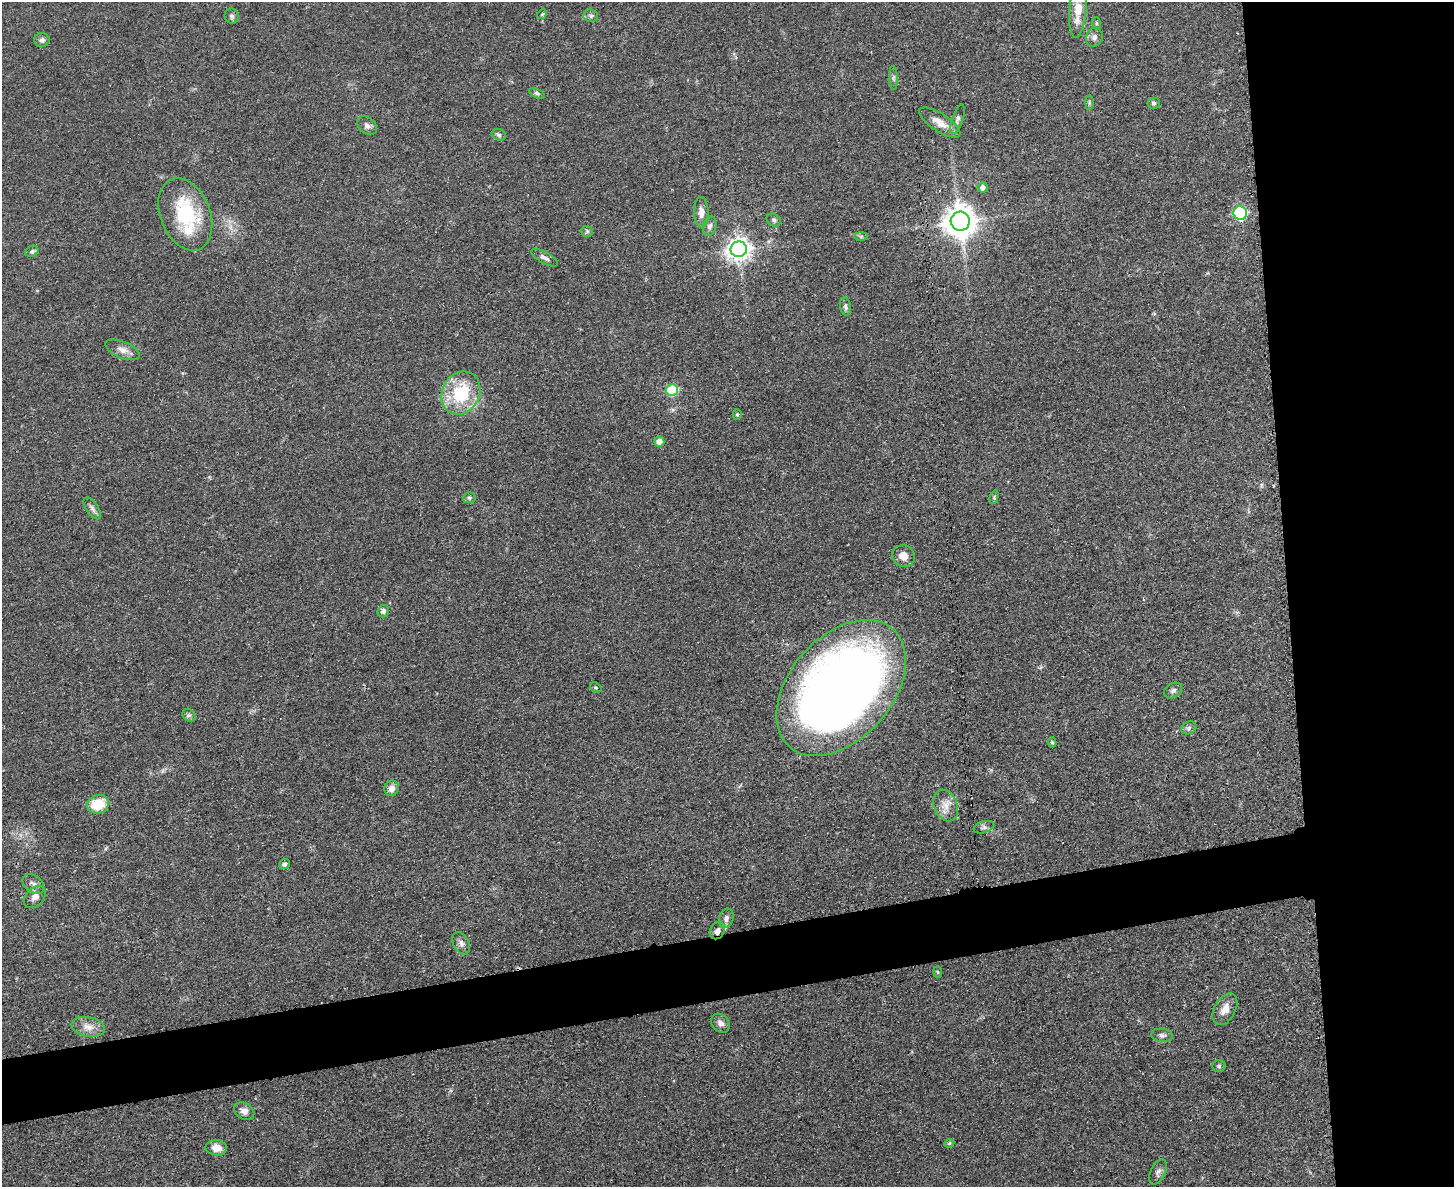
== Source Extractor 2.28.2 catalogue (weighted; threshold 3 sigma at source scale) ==
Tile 6 of 3 x 4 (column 3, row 2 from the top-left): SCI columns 3046-4497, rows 2384-3568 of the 4749 x 4767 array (HDU 1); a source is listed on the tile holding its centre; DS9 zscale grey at full resolution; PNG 1456 x 1189 px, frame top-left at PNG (2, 2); each listed source drawn as its Kron ellipse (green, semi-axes under 4 px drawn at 4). Shown black and unused: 16% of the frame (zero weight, under 3 of 4 exposures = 2% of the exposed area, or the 3 px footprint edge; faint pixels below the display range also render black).
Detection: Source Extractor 2.28.2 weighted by HDU 2 'WHT'; one run over the whole footprint, this tile lists its part. Background 0.0465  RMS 0.0051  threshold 0.0229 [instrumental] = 3 sigma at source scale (4.5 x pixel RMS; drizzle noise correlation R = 1.50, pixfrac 1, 0.05/0.05 arcsec/px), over >= 5 px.
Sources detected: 66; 2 inside a brighter listed object's ellipse — not listed separately; the other 64 listed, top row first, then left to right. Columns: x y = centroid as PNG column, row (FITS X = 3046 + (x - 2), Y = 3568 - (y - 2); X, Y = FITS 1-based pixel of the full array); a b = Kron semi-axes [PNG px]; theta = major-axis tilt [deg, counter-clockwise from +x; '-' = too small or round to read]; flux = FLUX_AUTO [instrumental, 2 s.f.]
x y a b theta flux
1078 10 28 8 85 10
542 14 5 4 - 0.59
232 16 7 7 - 1.6
591 16 7 6 - 1.3
1096 23 6 4 -71 0.76
1094 37 9 8 - 2.2
42 40 7 7 - 1.9
894 78 12 4 -86 1.4
537 93 8 4 -25 1.1
1089 102 7 4 -90 0.8
1154 103 6 5 - 1.2
957 119 15 5 71 2
940 123 24 9 -33 6.6
367 125 11 8 -39 2.3
499 135 7 5 -17 1.1
983 187 5 5 - 2.7
701 212 15 7 -88 3.8
1240 213 7 6 - 66
185 214 38 25 -68 37
774 220 7 6 - 1.3
960 221 9 9 - 890
710 226 10 6 75 2.1
587 231 6 5 - 0.91
861 236 7 4 0 0.92
739 249 8 8 - 410
32 251 7 5 28 1.2
545 258 15 5 -30 2.3
845 307 9 5 -80 1.3
122 350 18 8 -22 3.7
672 390 6 6 - 33
461 393 22 18 62 29
737 415 5 4 - 0.77
659 442 5 5 - 5.9
994 497 7 4 73 0.7
469 498 6 5 - 0.98
92 508 12 6 -56 1.9
903 556 11 10 - 4.6
383 611 6 6 - 1.8
596 687 6 4 -32 0.71
841 688 78 51 49 540
1173 690 9 7 31 1.6
189 715 7 6 - 1.2
1189 728 8 6 24 1.3
1052 742 5 4 - 0.72
392 788 8 7 - 3.2
98 804 11 9 17 16
946 805 16 11 -66 5.6
984 827 11 6 16 1.6
284 864 5 4 - 1.2
33 884 12 8 -41 2.7
35 897 12 9 44 3.1
726 918 10 7 74 2.2
717 931 9 7 56 2.4
461 943 12 8 -61 2.4
937 972 5 4 - 0.6
1225 1009 17 10 60 5.2
720 1023 10 8 -49 2.4
88 1027 17 10 -11 4.9
1162 1035 11 6 -7 1.7
1219 1066 6 5 - 0.9
244 1111 11 8 -32 2.7
949 1143 5 4 - 0.73
216 1148 10 7 -4 4.9
1158 1172 13 7 67 2.2
Overlapping masked pixels (flux is a lower limit): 1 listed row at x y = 717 931
Isophote crosses this tile's border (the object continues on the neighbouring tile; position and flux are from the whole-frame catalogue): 1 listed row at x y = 1078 10